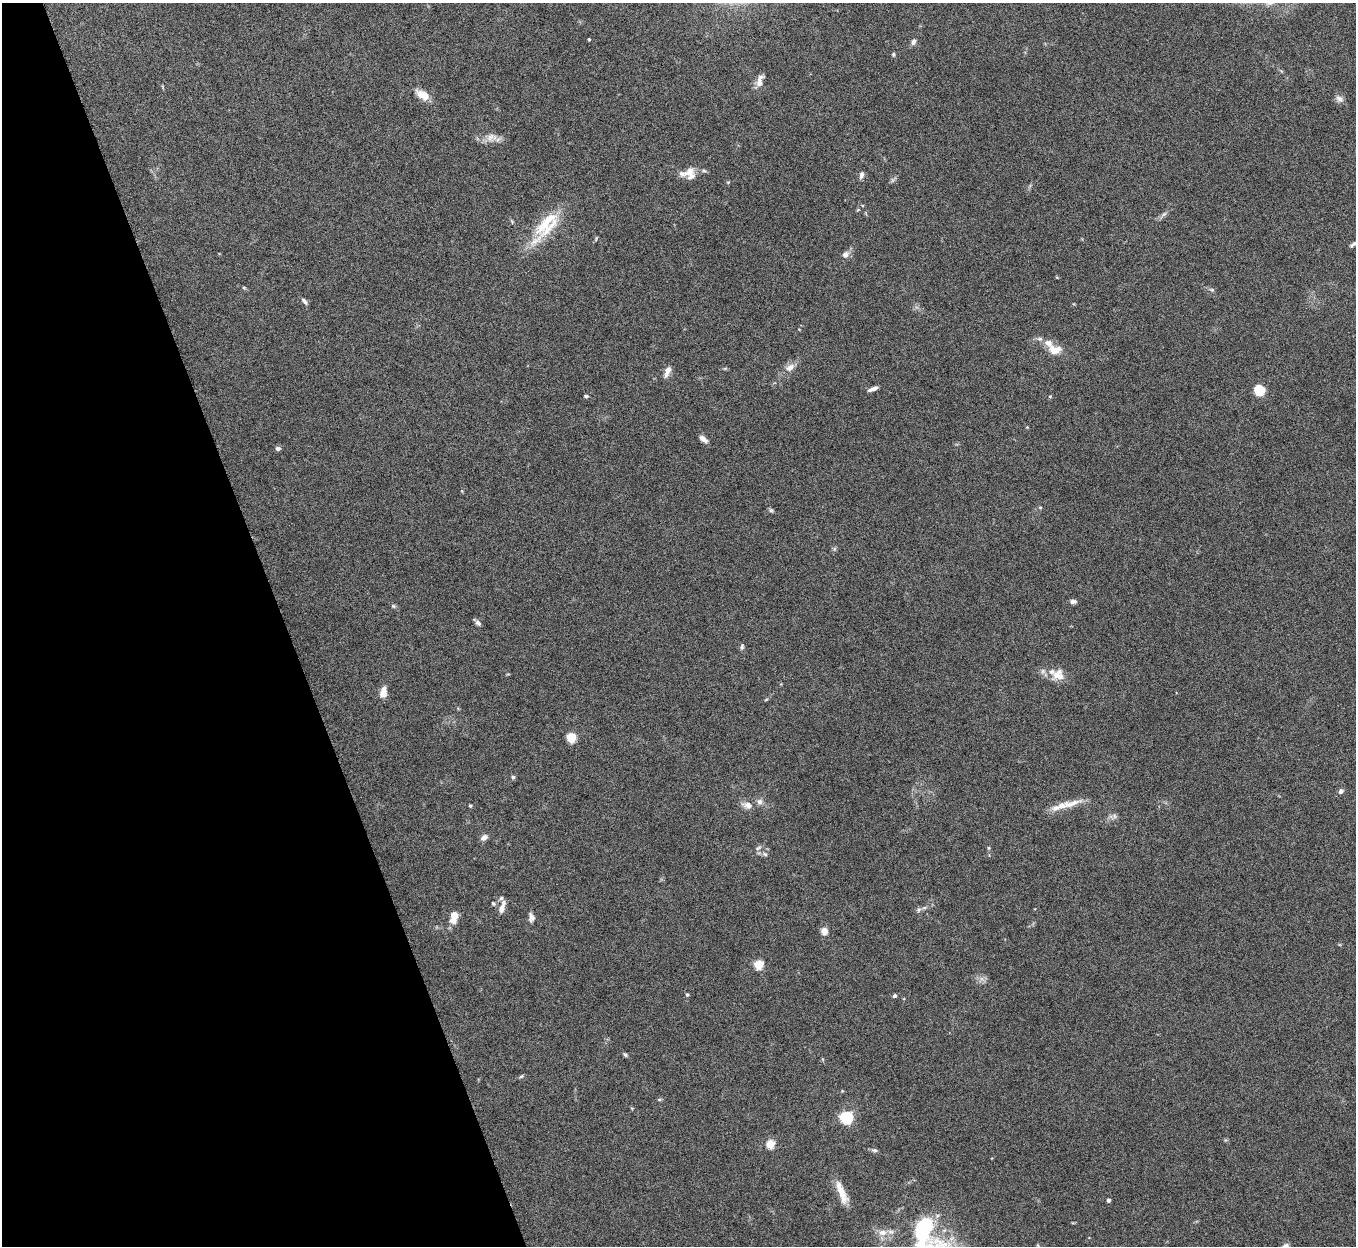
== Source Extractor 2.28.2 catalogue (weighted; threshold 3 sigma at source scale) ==
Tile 5 of 4 x 4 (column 1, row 2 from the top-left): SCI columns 2-1355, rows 2641-3884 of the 5421 x 5406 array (HDU 1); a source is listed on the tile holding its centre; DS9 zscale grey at full resolution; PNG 1358 x 1248 px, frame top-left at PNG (2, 3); no overlay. Shown black and unused: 21% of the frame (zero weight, under 5 of 10 exposures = <1% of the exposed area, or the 3 px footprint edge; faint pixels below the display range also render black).
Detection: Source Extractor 2.28.2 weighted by HDU 2 'WHT'; one run over the whole footprint, this tile lists its part. Background 0.146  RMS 0.0057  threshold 0.0235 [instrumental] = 3 sigma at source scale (4.09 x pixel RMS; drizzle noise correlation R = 1.36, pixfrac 0.8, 0.05/0.05 arcsec/px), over >= 5 px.
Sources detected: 79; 1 too faint to see at this stretch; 1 inside a brighter object's white glare — not listed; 8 inside a brighter listed object's ellipse — not listed separately; the other 69 listed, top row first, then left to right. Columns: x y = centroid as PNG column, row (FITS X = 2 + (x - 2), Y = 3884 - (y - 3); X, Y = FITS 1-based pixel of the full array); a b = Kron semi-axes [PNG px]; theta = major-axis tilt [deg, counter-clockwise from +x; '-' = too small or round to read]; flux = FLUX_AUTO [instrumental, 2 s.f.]
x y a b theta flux
589 39 3 3 - 0.69
913 42 7 5 69 2
893 54 5 4 - 0.78
760 80 17 7 73 3.8
422 95 17 9 -33 6.7
1339 99 11 8 -38 2.3
491 137 16 11 9 4.9
689 172 16 11 27 5.5
861 175 9 6 75 1.7
1164 214 8 5 44 1.3
512 222 7 4 -57 0.68
545 227 51 19 52 25
596 238 7 3 68 0.6
1353 244 10 4 37 1.3
845 254 9 8 - 2.6
1057 277 4 3 - 0.46
244 288 6 4 -2 0.59
1212 290 7 4 -30 0.96
304 301 9 4 -47 1.5
1054 349 18 12 -6 7.1
790 368 13 8 29 4
667 371 14 6 68 3.5
873 389 10 4 23 2.7
1259 390 12 12 - 8.4
586 396 4 4 - 1.2
1050 396 5 4 - 0.58
703 439 11 5 -38 2.7
278 448 6 5 - 1.4
1040 507 5 3 - 0.59
771 510 6 5 - 0.91
1073 601 8 5 0 1.6
393 606 5 5 - 0.84
478 623 10 4 -42 1.6
742 647 9 5 84 1
1058 675 17 15 -6 7
383 692 13 7 80 4.9
766 700 5 3 - 0.51
571 737 9 9 - 7.3
513 777 5 5 - 0.87
1341 791 6 5 - 1.7
759 802 9 8 - 2.2
1071 804 34 8 16 8.3
747 805 14 9 -13 3.9
470 806 4 3 - 0.67
484 838 9 6 35 2.3
758 848 10 5 25 1.4
988 848 5 3 - 0.57
765 854 7 5 -22 1.2
493 903 6 4 -48 0.74
502 908 14 8 70 3.4
919 910 7 5 60 1.1
454 917 14 8 81 6.6
531 917 12 7 -83 2.3
824 931 7 6 - 4.3
758 965 5 5 - 28
687 995 5 4 - 0.67
894 996 5 4 - 1
625 1055 7 4 -61 0.82
521 1076 6 4 41 0.76
842 1091 4 4 - 0.51
659 1099 6 4 1 0.67
846 1118 6 6 - 79
770 1144 5 5 - 24
874 1150 9 5 -9 1.2
842 1193 30 8 -69 8.2
1108 1200 4 4 - 1.4
924 1226 11 9 43 46
882 1232 12 8 0 4.3
1286 1246 9 8 - 2.2
Isophote crosses this tile's border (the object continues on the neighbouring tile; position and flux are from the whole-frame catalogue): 1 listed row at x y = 1286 1246